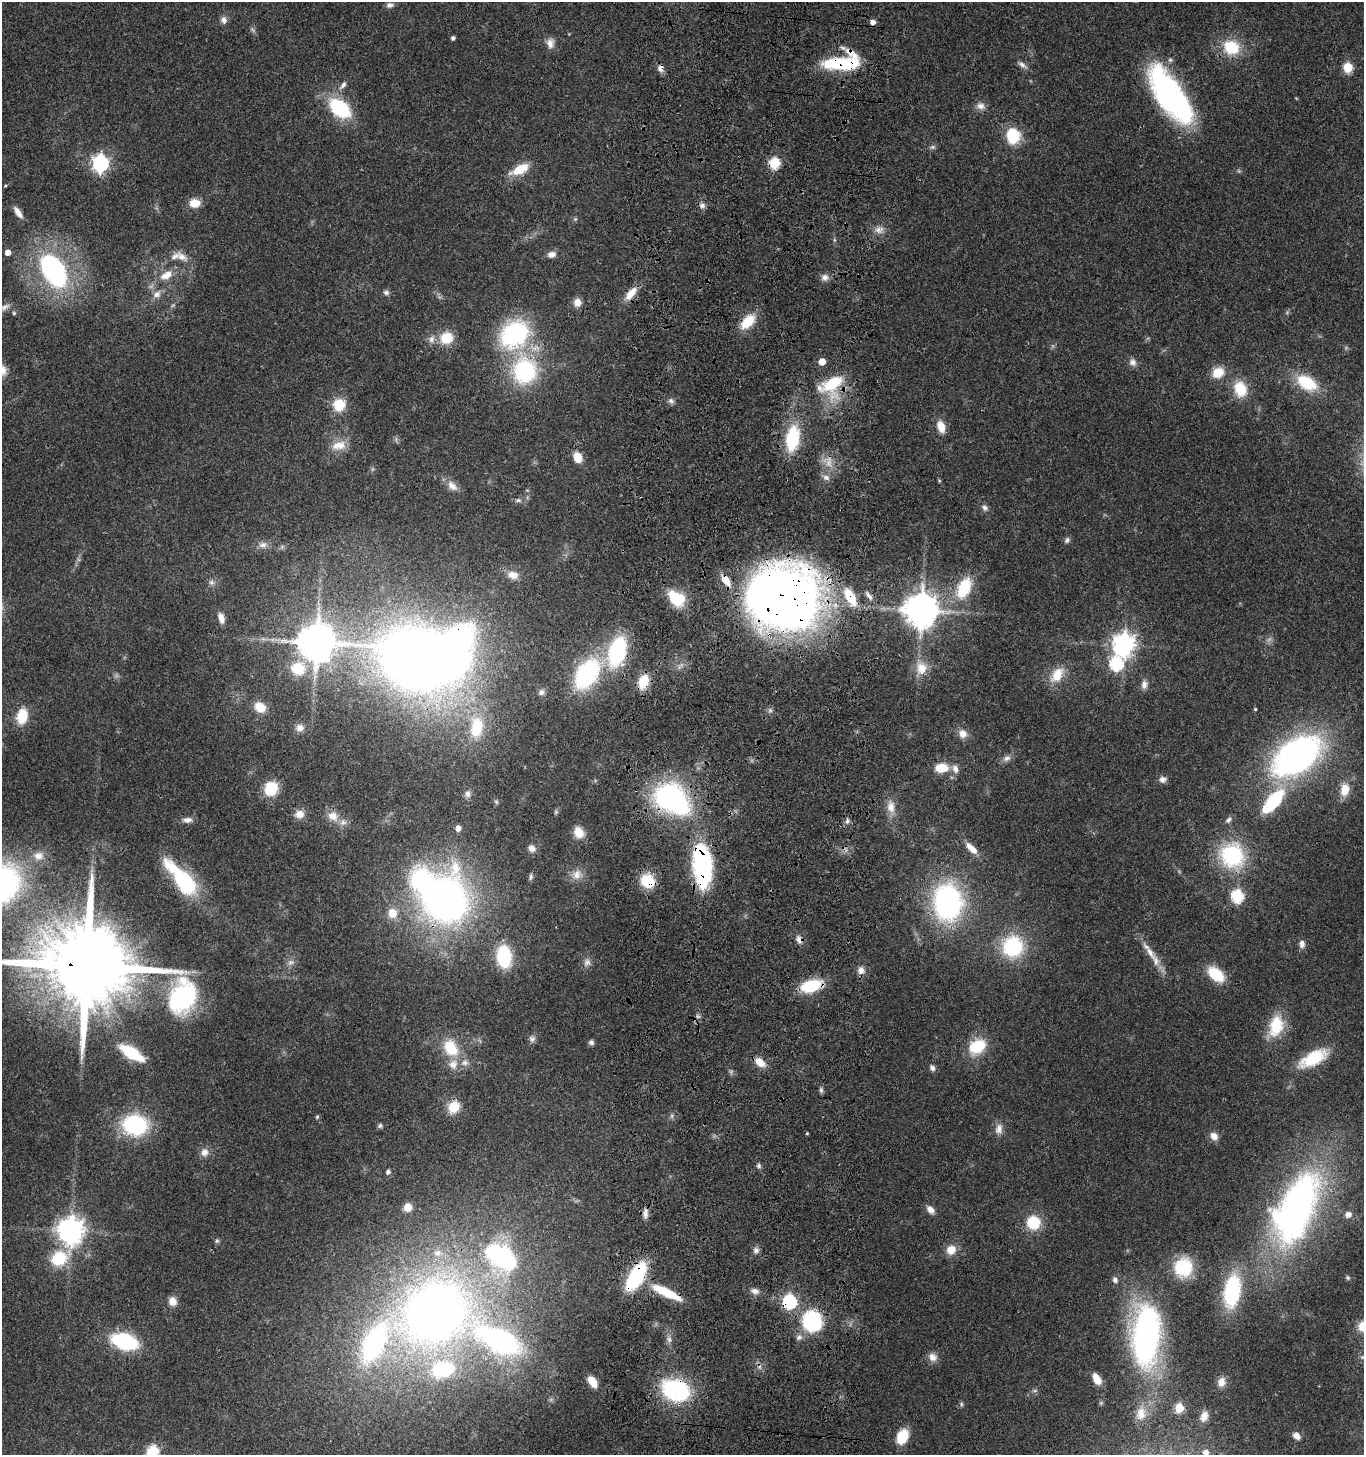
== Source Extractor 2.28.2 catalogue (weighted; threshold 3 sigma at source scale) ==
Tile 5 of 3 x 3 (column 2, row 2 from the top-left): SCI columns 1613-2974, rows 1612-3064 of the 4678 x 4675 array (HDU 1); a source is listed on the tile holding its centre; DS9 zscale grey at full resolution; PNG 1366 x 1457 px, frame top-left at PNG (2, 2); no overlay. Shown black and unused: <1% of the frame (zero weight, under 3 of 4 exposures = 13% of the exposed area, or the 3 px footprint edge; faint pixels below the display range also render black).
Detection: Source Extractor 2.28.2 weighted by HDU 2 'WHT'; one run over the whole footprint, this tile lists its part. Background 0.119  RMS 0.0069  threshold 0.0312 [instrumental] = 3 sigma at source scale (4.5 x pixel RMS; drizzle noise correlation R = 1.50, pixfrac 1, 0.05/0.05 arcsec/px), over >= 5 px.
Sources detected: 222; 5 too faint to see at this stretch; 5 inside a brighter object's white glare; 1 cosmic-ray / hot-pixel residue — not listed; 10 inside a brighter listed object's ellipse — not listed separately; the other 201 listed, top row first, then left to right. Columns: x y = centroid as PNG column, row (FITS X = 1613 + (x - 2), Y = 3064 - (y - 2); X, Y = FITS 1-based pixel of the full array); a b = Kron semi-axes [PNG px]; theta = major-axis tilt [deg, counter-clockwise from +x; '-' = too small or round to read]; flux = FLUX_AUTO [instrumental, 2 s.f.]
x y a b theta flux
390 5 10 7 1 2.7
224 20 10 9 - 3.3
873 22 5 5 - 4.5
453 38 4 4 - 2
550 43 13 10 89 4.7
1231 47 21 18 -23 26
841 63 42 13 1 48
1022 65 13 6 -34 3.1
1348 67 6 5 - 39
661 68 10 8 81 3.8
343 85 12 6 48 3.2
1170 95 58 22 -57 190
981 106 12 10 -20 4.4
340 108 20 13 -37 55
1013 136 15 13 -82 29
932 147 8 6 21 1.6
101 163 7 6 - 240
774 163 6 5 - 65
519 170 19 9 26 18
5 186 5 3 - 0.69
195 203 11 9 1 11
702 205 8 7 - 2.7
18 212 16 6 -56 5
575 219 7 4 44 1
879 230 13 10 10 4.9
8 252 4 4 - 6.5
551 254 10 7 14 4.2
181 257 18 10 -27 6.9
54 271 28 17 -58 140
166 275 16 10 31 9.3
825 277 10 9 - 3.7
386 292 8 7 - 2.1
631 293 18 8 50 10
157 294 12 8 36 4.6
577 302 9 8 - 6.1
4 308 19 6 33 3.6
1287 312 6 5 - 1.1
14 313 5 5 - 1
748 321 16 10 45 20
514 334 27 22 46 100
446 338 14 13 - 17
431 339 11 8 71 3.8
822 361 5 5 - 11
1133 362 10 9 - 3.7
2 370 15 11 -67 7.2
524 371 22 20 88 85
1218 372 15 12 33 12
1307 383 19 12 -30 35
831 385 33 22 31 38
1240 389 17 13 -71 22
671 401 9 7 -26 2.4
339 405 15 14 - 16
941 427 14 9 -73 9.3
792 439 20 11 82 47
339 445 22 13 11 10
577 457 11 8 -67 9.2
826 477 10 7 -20 3.2
939 481 5 4 - 0.76
452 486 17 10 -42 6.2
518 500 9 6 1 2.2
985 508 10 7 -37 2.8
1067 540 9 6 54 2
263 545 13 8 13 4.6
513 575 13 9 -13 6.9
211 582 8 7 - 2.5
964 588 24 14 65 31
869 596 14 5 -54 3.2
784 597 69 62 2 520
676 598 18 13 -37 28
921 610 10 10 - 1700
221 618 11 7 -73 5.5
316 642 11 11 - 2100
1124 644 8 7 - 550
617 651 24 14 74 86
417 660 76 47 -16 780
1116 664 7 7 - 96
298 668 16 14 -1 24
921 668 19 16 -90 12
587 674 32 19 56 88
1057 675 22 13 55 14
643 682 14 9 70 18
1144 684 11 8 83 3.9
541 692 8 7 - 2.4
260 707 12 10 -38 13
1255 709 3 3 - 0.87
22 716 15 10 78 20
477 727 27 16 83 33
300 728 10 9 - 5
963 734 11 10 - 6
1297 755 53 32 36 220
1007 758 11 8 17 3.3
941 768 14 10 5 14
955 769 12 8 -67 4.5
1163 779 10 8 0 3.4
271 788 13 11 55 24
1345 790 14 10 81 12
468 794 10 7 87 2.9
669 796 26 20 41 120
1273 801 22 9 49 66
496 802 6 5 - 1.1
891 807 18 11 -86 8.4
556 812 6 5 - 1.1
299 814 11 9 4 6.6
333 816 15 12 -26 8.2
187 820 13 7 2 3.6
1228 820 10 6 39 2.3
847 821 8 6 78 2.1
458 828 4 4 - 5.5
579 832 11 9 -60 10
532 848 10 8 -43 4.1
971 848 17 7 -44 8
38 856 15 12 5 7.6
1232 856 23 21 -59 71
703 864 42 17 -85 110
577 875 14 12 40 6.9
531 877 9 5 78 1.7
183 880 39 15 -49 75
648 881 13 11 -42 26
1237 896 6 6 - 91
445 900 44 41 -68 350
948 902 29 22 -88 170
392 913 13 11 -71 9.1
799 939 11 8 -57 3.9
1302 944 9 7 90 3.6
1013 947 20 19 - 56
1150 952 20 9 -52 8.5
504 956 19 12 -84 48
291 962 10 8 20 3.2
587 962 11 9 58 3.5
87 966 28 19 -7 16000
861 970 10 9 - 4.2
1216 974 17 10 -39 26
811 986 18 10 17 36
182 997 37 27 71 82
698 1016 7 5 -30 1.5
1276 1025 28 17 75 25
532 1039 8 8 - 2.4
591 1042 6 6 - 1.9
977 1046 20 15 33 26
451 1048 23 16 -58 23
131 1053 20 8 -32 42
1313 1058 28 12 27 37
760 1062 12 8 -40 9
932 1068 9 7 -57 2.4
821 1090 8 5 -89 1.7
454 1107 12 10 56 17
672 1116 7 5 62 1.5
317 1117 5 4 - 1
135 1125 19 15 -4 88
380 1126 6 6 - 1.5
999 1129 14 10 83 5.4
807 1133 4 3 - 0.77
1214 1136 10 8 -49 5.4
205 1152 10 9 - 4.9
759 1166 7 6 - 1.6
388 1172 4 4 - 2.4
408 1207 6 6 - 10
1296 1208 69 32 65 330
930 1210 11 7 -48 4.5
645 1213 12 7 88 3.9
1348 1214 10 9 - 3.6
1033 1222 12 11 - 28
70 1231 9 8 - 820
217 1241 6 6 - 1.3
756 1250 8 8 - 2.6
951 1250 13 11 45 8.8
500 1256 34 19 -33 110
59 1258 14 12 27 32
1183 1267 19 18 - 36
636 1276 22 10 60 82
1348 1278 7 6 - 1.3
1115 1280 8 6 -72 2.5
755 1291 11 7 -19 3.5
1232 1291 41 20 81 55
666 1292 34 9 -25 26
172 1301 9 8 - 6.7
790 1302 6 6 - 140
434 1312 68 55 59 570
812 1321 17 15 -70 75
1363 1326 11 10 - 11
1146 1335 45 19 86 310
799 1337 10 8 32 3.3
669 1339 10 7 -70 3
124 1341 20 11 -16 73
500 1341 59 20 -28 180
374 1343 60 25 50 150
933 1357 12 10 -38 5
1362 1357 6 6 - 1.5
1097 1379 12 7 -60 11
592 1382 11 6 -57 11
1221 1382 13 10 70 6.3
676 1390 20 14 -19 110
1101 1403 6 5 - 1.2
961 1404 7 5 84 1.2
1179 1408 5 5 - 39
1141 1413 22 15 81 14
1204 1416 14 9 66 6.8
902 1436 15 11 65 18
1296 1436 9 6 -40 4
153 1451 7 6 - 54
1206 1452 8 8 - 4
Overlapping masked pixels (flux is a lower limit): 23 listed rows (the first 20) at x y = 841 63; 661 68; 1170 95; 774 163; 631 293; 524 371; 831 385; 784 597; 417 660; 643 682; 669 796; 1232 856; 703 864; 648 881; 445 900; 799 939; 87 966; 811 986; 636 1276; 666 1292
Isophote crosses this tile's border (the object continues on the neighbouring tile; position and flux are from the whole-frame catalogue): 6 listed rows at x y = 4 308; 2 370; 87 966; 1363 1326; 153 1451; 1206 1452